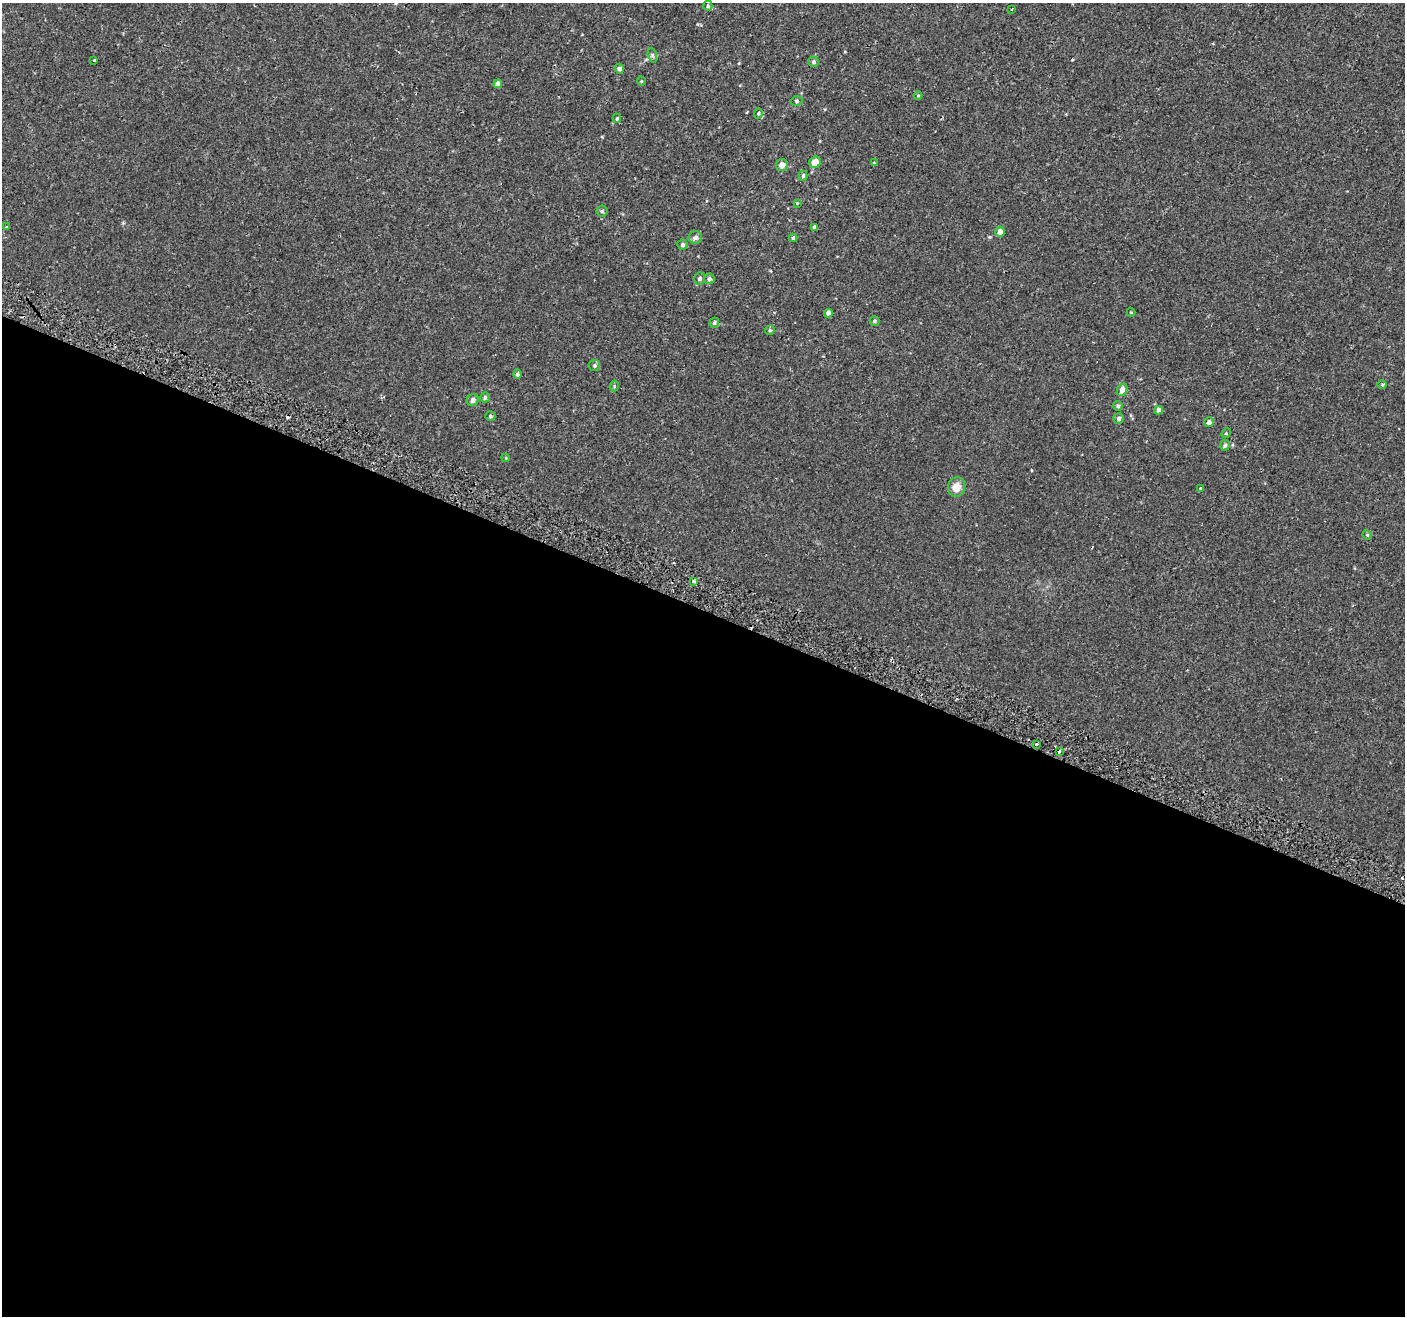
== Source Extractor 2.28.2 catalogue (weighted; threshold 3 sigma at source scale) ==
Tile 14 of 4 x 4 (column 2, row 4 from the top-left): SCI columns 1459-2861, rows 259-1572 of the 5713 x 5842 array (HDU 1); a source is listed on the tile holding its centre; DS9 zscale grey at full resolution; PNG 1407 x 1318 px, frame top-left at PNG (2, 3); each listed source drawn as its Kron ellipse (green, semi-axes under 4 px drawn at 4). Shown black and unused: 54% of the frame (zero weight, under 2 of 3 exposures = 3% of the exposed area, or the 3 px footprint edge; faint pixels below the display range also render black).
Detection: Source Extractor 2.28.2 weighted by HDU 2 'WHT'; one run over the whole footprint, this tile lists its part. Background -4.00e-04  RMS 0.0031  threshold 0.0139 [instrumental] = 3 sigma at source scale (4.5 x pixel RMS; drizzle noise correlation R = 1.50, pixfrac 1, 0.0396/0.0396 arcsec/px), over >= 5 px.
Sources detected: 56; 4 cosmic-ray / hot-pixel residue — neither listed nor drawn; the other 52 listed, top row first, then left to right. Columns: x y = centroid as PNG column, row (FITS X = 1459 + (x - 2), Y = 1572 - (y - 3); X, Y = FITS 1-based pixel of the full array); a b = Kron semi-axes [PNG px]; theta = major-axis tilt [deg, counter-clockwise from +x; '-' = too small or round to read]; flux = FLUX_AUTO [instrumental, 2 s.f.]
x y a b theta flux
708 6 5 4 - 0.45
1012 9 3 2 - 0.24
652 55 7 4 -72 0.6
94 60 3 3 - 0.52
813 62 5 5 - 0.64
619 69 5 4 - 0.99
641 81 5 3 - 0.25
498 84 4 4 - 1.7
918 96 4 3 - 0.23
797 101 6 5 - 0.56
758 113 5 4 - 0.39
617 118 4 3 - 0.39
815 162 6 5 - 3.4
874 163 4 4 - 0.24
782 165 6 6 - 2
803 176 5 4 - 0.46
797 203 4 4 - 0.24
602 211 5 5 - 0.47
6 227 3 2 - 0.32
814 227 4 4 - 0.89
1000 232 5 4 - 1.8
695 237 6 6 - 1.1
793 238 4 4 - 0.37
682 245 5 5 - 0.75
700 278 6 5 - 0.66
709 279 5 5 - 0.76
1131 312 4 4 - 0.24
828 313 4 4 - 1.5
874 321 5 5 - 0.52
714 323 5 4 - 0.59
770 330 5 4 - 0.43
595 365 5 5 - 0.54
517 374 5 4 - 0.69
1382 384 5 3 - 0.33
614 386 5 4 - 0.34
1122 390 6 5 - 2.1
485 398 5 4 - 0.56
473 400 6 5 - 1.1
1118 406 5 4 - 0.55
1158 410 4 4 - 1.3
490 416 5 4 - 0.47
1119 418 5 5 - 0.81
1209 422 5 5 - 1.1
1226 433 5 4 - 0.32
1225 445 5 5 - 0.65
506 458 4 3 - 0.24
957 487 10 8 74 3.3
1201 488 3 3 - 1.7
1367 535 5 4 - 0.37
694 581 4 3 - 0.56
1036 744 3 3 - 0.58
1059 752 3 3 - 1.7